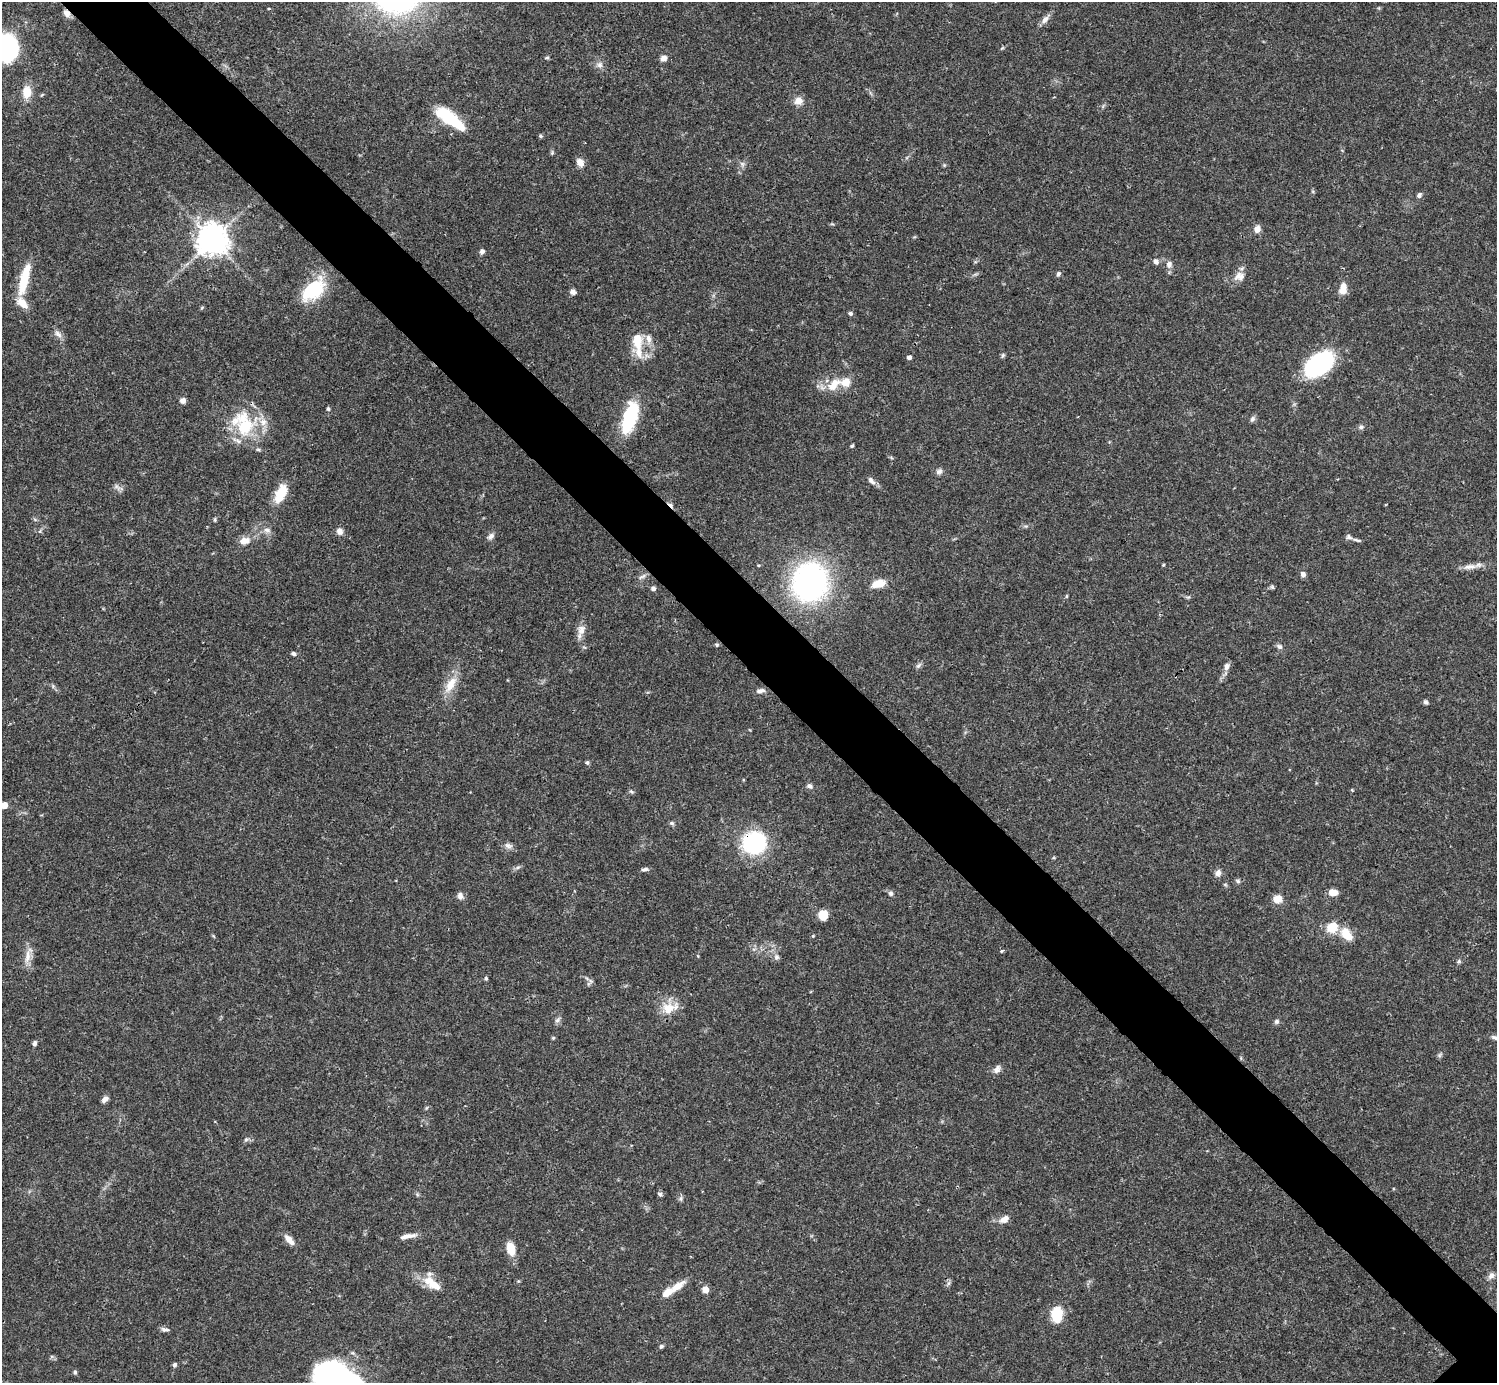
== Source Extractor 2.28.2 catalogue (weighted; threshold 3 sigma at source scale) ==
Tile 11 of 4 x 4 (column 3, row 3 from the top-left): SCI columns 2990-4484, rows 1539-2919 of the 5982 x 5981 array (HDU 1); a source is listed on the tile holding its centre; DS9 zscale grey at full resolution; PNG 1499 x 1385 px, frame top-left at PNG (2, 2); no overlay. Shown black and unused: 6% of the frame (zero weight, under 3 of 4 exposures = <1% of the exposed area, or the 3 px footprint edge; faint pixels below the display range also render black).
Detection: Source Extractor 2.28.2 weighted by HDU 2 'WHT'; one run over the whole footprint, this tile lists its part. Background 0.041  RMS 0.0027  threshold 0.012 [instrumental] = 3 sigma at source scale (4.5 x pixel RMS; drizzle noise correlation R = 1.50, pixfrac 1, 0.05/0.05 arcsec/px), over >= 5 px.
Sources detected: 129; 2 inside a brighter object's white glare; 1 cosmic-ray / hot-pixel residue — not listed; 8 inside a brighter listed object's ellipse — not listed separately; the other 118 listed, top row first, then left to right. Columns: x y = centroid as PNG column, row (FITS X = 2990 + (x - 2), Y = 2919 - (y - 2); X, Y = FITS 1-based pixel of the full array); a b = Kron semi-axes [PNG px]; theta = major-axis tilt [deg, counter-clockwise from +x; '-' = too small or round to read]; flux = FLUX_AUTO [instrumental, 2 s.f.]
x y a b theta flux
66 13 9 6 -53 1.6
1045 19 15 7 51 1.5
7 48 16 13 -79 60
547 58 7 3 8 0.36
663 58 7 6 - 1.6
600 65 9 7 76 1.2
27 92 14 10 85 3.7
798 101 10 9 - 2.2
450 118 35 11 -37 15
540 136 5 4 - 0.42
552 153 6 4 47 0.36
580 162 9 7 -57 2.2
742 164 7 6 - 0.73
1419 195 7 5 50 0.72
1257 229 9 8 - 1.4
212 240 10 9 - 410
482 251 7 6 - 0.71
1156 261 7 5 -56 1.1
1169 264 10 8 81 1.3
1058 274 6 5 - 0.67
1238 275 17 9 58 2.3
24 279 41 10 76 8.4
1343 288 13 8 81 2.9
313 290 29 16 43 15
573 292 6 5 - 1.2
850 313 5 5 - 0.54
58 334 13 7 -42 1.3
637 341 24 14 -89 5.8
1003 355 7 5 72 0.45
909 357 4 4 - 0.89
1319 364 31 18 40 30
833 385 21 11 46 4.5
183 400 6 6 - 1.1
328 409 5 4 - 0.41
630 418 34 12 74 17
1252 419 8 6 63 0.7
245 427 36 25 -21 15
1361 427 8 6 4 0.67
852 446 4 3 - 0.51
939 471 9 7 34 0.89
871 481 13 6 -49 1.1
117 487 11 4 -35 0.75
281 493 22 11 64 6.3
215 519 6 3 89 0.35
267 530 9 7 -2 1.1
340 531 8 7 - 1.4
491 536 9 7 40 0.98
1349 537 8 6 -30 0.69
1356 540 12 3 -16 0.58
244 541 14 9 13 2.4
1163 565 4 3 - 0.23
1469 567 22 7 7 2
1303 574 7 6 - 0.9
640 577 11 3 30 0.63
810 582 29 26 71 77
878 583 15 8 15 4.1
1272 587 6 5 - 0.45
653 588 5 5 - 0.79
1066 596 6 4 89 0.28
581 630 15 10 73 2.1
717 645 5 5 - 0.35
1279 647 8 6 -43 0.76
293 654 6 5 - 0.59
918 666 9 6 45 0.69
1227 666 10 7 69 1.3
450 685 27 11 59 4.6
760 691 11 6 11 1.1
1425 702 6 5 - 0.55
587 763 6 5 - 0.47
809 786 9 6 -28 0.82
1352 790 4 3 - 0.29
631 791 7 4 -30 0.42
4 805 5 4 - 3.9
672 823 7 5 -21 0.52
753 843 15 14 - 36
508 846 11 7 -15 1.1
518 867 7 4 19 0.52
645 869 8 5 10 0.75
1218 873 8 6 70 1.3
1238 881 6 5 - 0.49
1333 892 9 6 -2 2.8
891 893 6 6 - 0.69
460 896 9 7 -81 1.2
1277 899 9 7 5 3.1
823 915 9 8 - 4.1
1332 927 13 11 32 5
1346 934 17 10 -52 4.3
1002 951 4 4 - 0.44
28 956 26 7 78 2.6
776 957 7 7 - 0.83
486 978 5 4 - 0.4
591 981 7 4 -70 0.51
668 1008 20 15 25 4.8
557 1020 10 5 43 0.72
1276 1021 6 6 - 0.65
553 1038 5 4 - 0.33
34 1043 6 5 - 0.77
1439 1055 6 6 - 0.48
997 1069 12 8 59 1.2
105 1099 8 5 47 1.2
426 1108 6 3 70 0.3
246 1139 6 5 - 0.51
660 1194 6 5 - 0.59
681 1198 8 4 90 0.53
1004 1219 12 8 31 1.8
408 1236 24 6 12 2
289 1240 13 6 -47 2.4
511 1249 13 8 -75 4.9
1491 1276 9 7 46 1.2
432 1283 28 11 -37 5.4
677 1286 21 8 34 3.5
705 1289 6 6 - 2.1
1056 1315 17 12 -86 6.4
165 1329 11 5 -13 0.78
661 1346 5 5 - 0.52
175 1365 5 4 - 0.64
75 1372 6 5 - 0.47
331 1382 54 39 -26 71
Overlapping masked pixels (flux is a lower limit): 2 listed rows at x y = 66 13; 753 843
Isophote crosses this tile's border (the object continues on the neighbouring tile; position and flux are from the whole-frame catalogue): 3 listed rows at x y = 7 48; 4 805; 331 1382